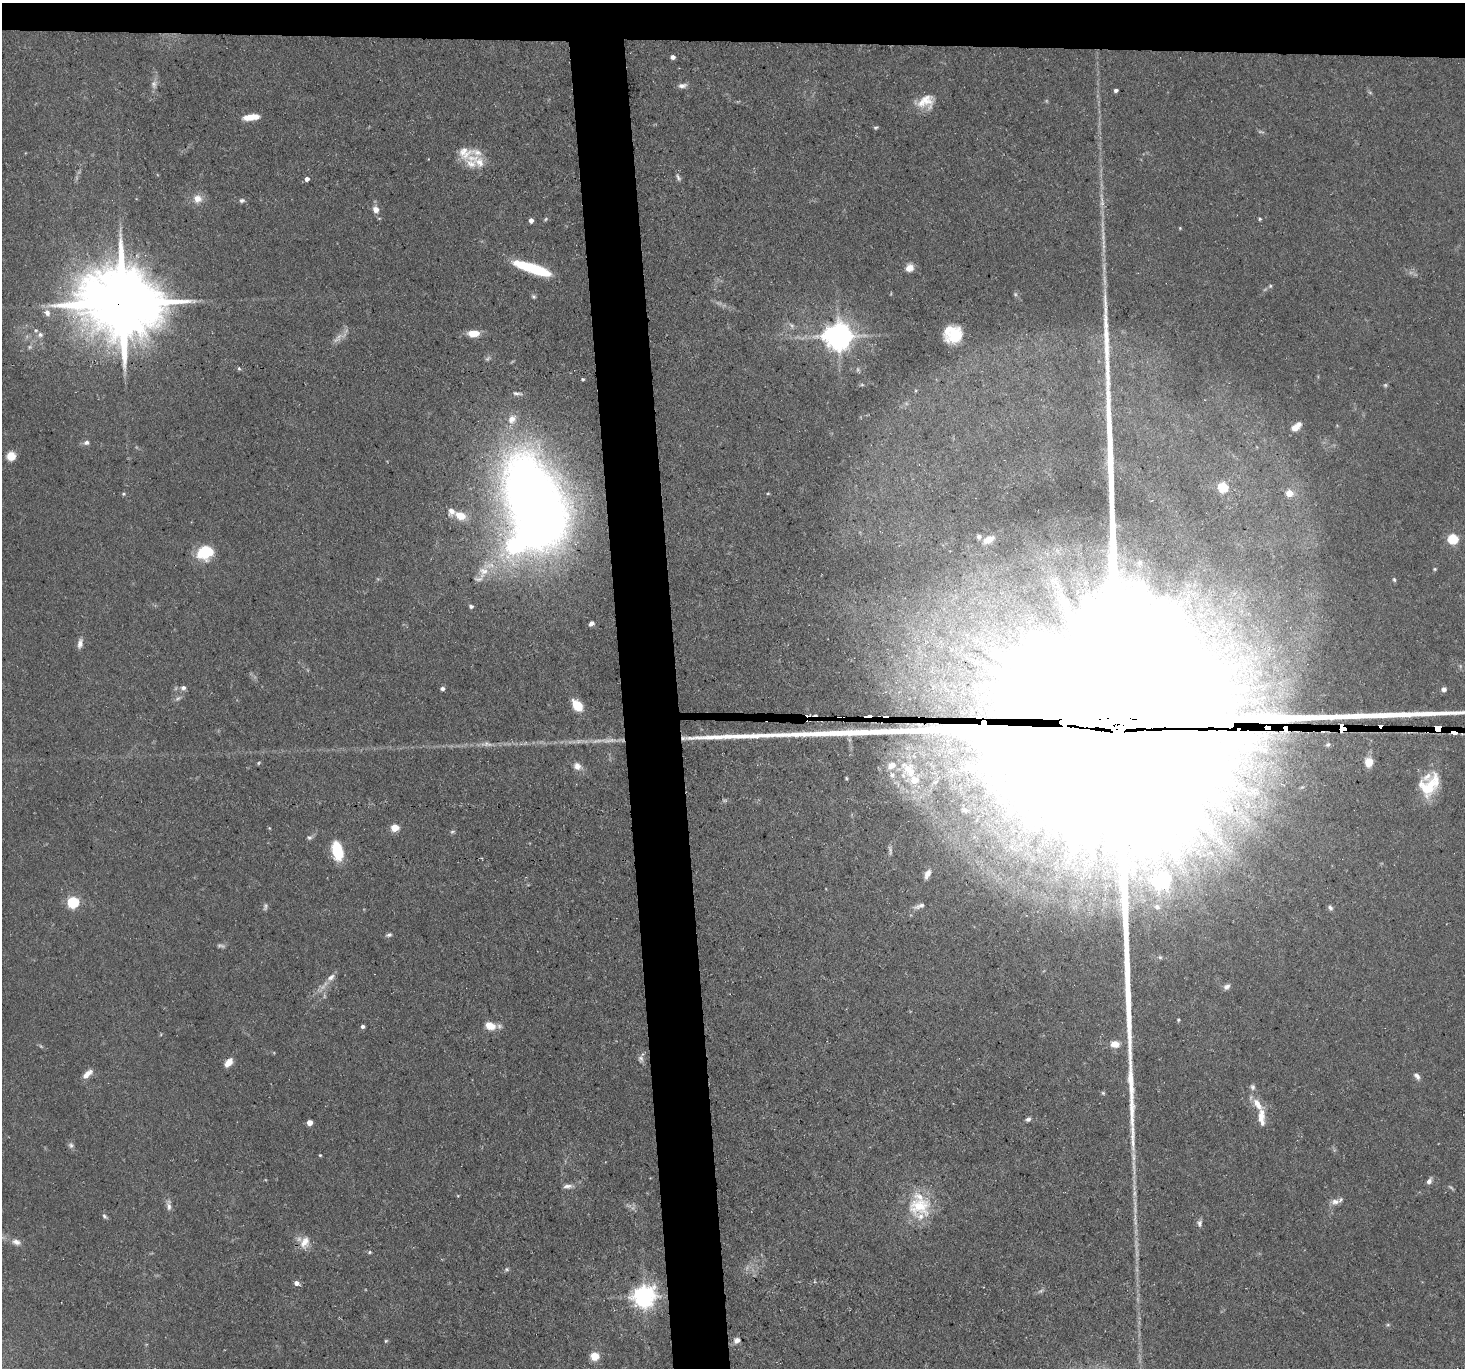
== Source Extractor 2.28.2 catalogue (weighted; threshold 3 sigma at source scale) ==
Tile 2 of 3 x 3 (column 2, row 1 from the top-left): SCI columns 1464-2926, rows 2852-4217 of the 4389 x 4359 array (HDU 1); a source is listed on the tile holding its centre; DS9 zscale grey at full resolution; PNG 1467 x 1370 px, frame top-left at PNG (2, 3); no overlay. Shown black and unused: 7% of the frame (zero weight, under 3 of 5 exposures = <1% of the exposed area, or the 3 px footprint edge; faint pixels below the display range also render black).
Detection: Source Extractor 2.28.2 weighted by HDU 2 'WHT'; one run over the whole footprint, this tile lists its part. Background 0.0618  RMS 0.004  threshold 0.018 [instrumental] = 3 sigma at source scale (4.5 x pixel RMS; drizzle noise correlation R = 1.50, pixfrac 1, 0.05/0.05 arcsec/px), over >= 5 px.
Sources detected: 162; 21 too faint to see at this stretch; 3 inside a brighter object's white glare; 6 cosmic-ray / hot-pixel residue — not listed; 16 inside a brighter listed object's ellipse — not listed separately; the other 116 listed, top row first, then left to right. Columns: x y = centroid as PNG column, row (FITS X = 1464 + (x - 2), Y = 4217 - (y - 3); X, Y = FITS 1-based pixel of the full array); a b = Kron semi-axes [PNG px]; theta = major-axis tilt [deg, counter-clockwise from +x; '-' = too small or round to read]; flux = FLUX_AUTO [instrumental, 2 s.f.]
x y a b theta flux
673 57 4 4 - 1.8
154 84 12 8 -85 2.2
682 86 11 6 8 1.8
1116 90 4 3 - 1
926 102 24 16 14 7.9
251 117 16 5 7 7.5
876 128 6 4 21 0.59
465 153 21 19 -22 6.7
678 177 11 5 -63 1.1
307 179 5 5 - 1.6
197 199 11 11 - 4.1
242 201 8 6 14 1.1
1102 201 19 5 -84 2.8
376 209 10 8 -61 2.8
1260 219 5 4 - 0.52
531 220 4 4 - 2.3
1180 228 3 3 - 0.39
532 268 34 8 -18 32
909 268 8 7 - 4.4
1270 286 5 5 - 0.63
534 297 6 6 - 0.74
123 303 27 18 -4 5900
47 313 10 8 -59 2.6
474 333 11 6 2 7.3
40 335 8 7 - 1.7
838 336 9 8 - 640
955 336 15 11 30 14
29 347 6 5 - 0.83
239 369 5 4 - 0.61
583 379 4 3 - 0.48
862 385 6 4 -1 0.57
1385 385 5 5 - 0.66
517 393 13 4 -6 1.3
512 419 14 11 55 4.2
1296 427 12 7 39 4.9
86 442 8 6 2 1.5
11 456 9 8 - 5.9
1223 487 5 5 - 31
1289 493 5 5 - 8
124 494 5 5 - 0.58
533 497 63 37 -64 570
460 516 12 9 -25 6.6
979 537 6 6 - 1.2
989 539 14 7 29 3.5
1453 539 5 5 - 33
205 552 16 12 21 19
1140 563 9 8 - 1.8
1435 569 5 4 - 0.47
483 572 21 14 68 7.5
1394 580 6 4 -63 0.69
471 606 5 4 - 0.95
591 623 6 5 - 1.5
80 643 13 7 78 2.2
183 688 6 6 - 1.4
442 689 5 4 - 1
1444 689 5 5 - 1.5
577 705 12 8 -51 8.8
1128 723 147 58 -1 170000
1342 728 6 4 -28 2400
1438 729 5 4 - 1800
487 744 19 7 -1 2.9
1369 762 9 8 - 7.7
258 763 5 4 - 0.51
891 765 13 10 20 4.1
577 766 12 9 -31 2.9
910 772 21 11 82 7.4
1427 787 22 22 - 14
965 810 9 6 -22 1.4
395 827 5 5 - 14
269 828 5 3 - 0.38
452 832 7 4 16 0.66
310 837 7 6 - 1.1
337 851 16 9 -78 21
927 874 15 8 62 3.2
1161 881 34 27 6 27
73 902 5 5 - 50
919 906 18 7 18 2.5
1330 908 7 5 -57 1.1
389 935 8 5 17 0.97
1160 957 6 5 - 0.77
331 977 13 7 40 2.4
1227 987 9 6 35 1.6
1178 1020 5 4 - 0.5
362 1026 4 4 - 1.1
490 1026 12 8 -23 5.6
1115 1044 13 9 -3 4
641 1059 10 7 -76 1.6
228 1062 9 6 49 4.5
87 1074 15 7 41 3.2
1417 1076 10 6 -52 1.7
1103 1093 5 5 - 0.59
1257 1104 22 9 -61 5.9
1028 1119 7 5 29 1.1
309 1123 4 4 - 4.8
1262 1123 8 5 70 1.2
71 1145 9 7 -64 1.2
320 1155 4 3 - 0.41
1133 1157 17 5 -84 3.1
1429 1181 8 5 64 1.7
568 1186 14 6 2 1.9
1134 1193 10 5 -90 1.6
1335 1202 12 8 14 2.5
169 1205 17 6 -83 2.1
919 1206 34 27 0 19
104 1216 7 5 -56 0.9
1199 1223 10 7 -85 1.4
16 1242 11 7 -12 2.4
305 1242 18 13 70 5.2
369 1252 5 4 - 0.64
506 1269 7 6 - 0.79
297 1283 6 5 - 1.9
644 1296 7 7 - 350
1388 1325 5 5 - 0.63
737 1340 8 7 - 1.9
386 1341 5 4 - 0.57
594 1356 6 6 - 10
Overlapping masked pixels (flux is a lower limit): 5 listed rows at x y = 123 303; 1128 723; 1342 728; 1438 729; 305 1242
Isophote crosses this tile's border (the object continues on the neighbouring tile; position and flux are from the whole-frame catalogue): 1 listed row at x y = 1128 723